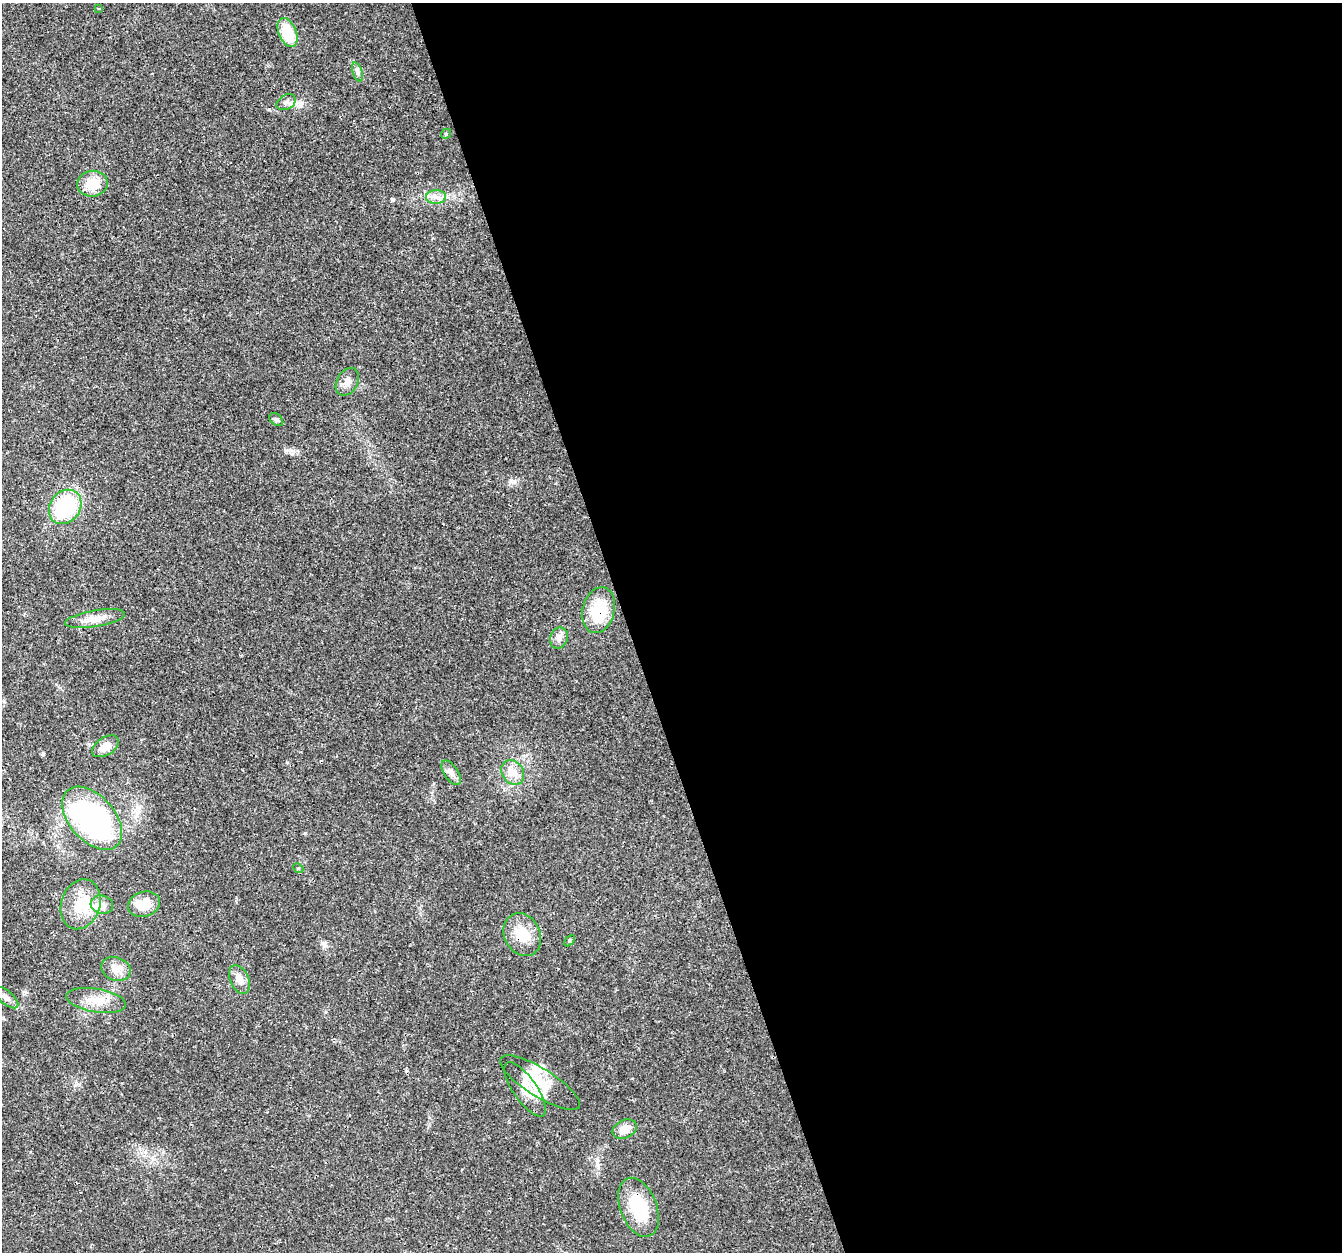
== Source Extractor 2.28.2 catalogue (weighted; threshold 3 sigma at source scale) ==
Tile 8 of 4 x 4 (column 4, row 2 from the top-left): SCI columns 4019-5358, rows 2618-3867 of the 5358 x 5181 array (HDU 1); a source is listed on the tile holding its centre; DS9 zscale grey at full resolution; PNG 1344 x 1254 px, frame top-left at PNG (2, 3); each listed source drawn as its Kron ellipse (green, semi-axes under 4 px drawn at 4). Shown black and unused: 53% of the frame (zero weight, under 3 of 4 exposures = <1% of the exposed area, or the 3 px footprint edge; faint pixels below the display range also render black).
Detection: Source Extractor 2.28.2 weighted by HDU 2 'WHT'; one run over the whole footprint, this tile lists its part. Background 0.0264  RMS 0.002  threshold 0.0088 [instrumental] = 3 sigma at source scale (4.5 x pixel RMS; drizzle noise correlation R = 1.50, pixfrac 1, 0.0396/0.0396 arcsec/px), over >= 5 px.
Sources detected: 33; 2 inside a brighter listed object's ellipse — not listed separately; the other 31 listed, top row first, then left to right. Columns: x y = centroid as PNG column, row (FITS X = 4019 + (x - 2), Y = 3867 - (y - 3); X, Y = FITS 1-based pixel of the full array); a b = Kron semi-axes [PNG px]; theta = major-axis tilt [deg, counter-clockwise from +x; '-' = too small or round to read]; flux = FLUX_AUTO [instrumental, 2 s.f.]
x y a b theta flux
98 8 3 3 - 0.22
287 33 15 9 -68 6.8
357 72 10 4 -72 0.56
286 102 10 7 30 0.82
446 134 5 4 - 0.26
92 184 15 13 8 4.1
436 197 10 7 0 1.1
347 382 15 10 62 1.4
276 420 8 5 -38 0.41
65 507 18 15 53 15
599 610 23 16 76 8.8
95 619 30 8 9 2.6
559 638 11 8 68 1.1
105 746 15 8 33 2.4
513 772 13 10 -56 1.9
451 773 14 7 -57 1
92 818 37 22 -48 41
298 868 5 4 - 0.24
81 904 25 19 72 6
144 904 16 12 19 4.1
102 905 11 9 -15 1.4
522 935 22 18 -62 4.7
570 941 6 4 46 0.26
116 969 15 11 -19 2.1
239 979 15 9 -66 1.7
6 997 15 6 -40 0.94
96 1001 30 12 -9 3.9
540 1083 46 14 -32 5.8
525 1089 32 11 -55 3.3
625 1129 13 9 26 2.3
639 1207 31 18 -69 9.4
Overlapping masked pixels (flux is a lower limit): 3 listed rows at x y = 599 610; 92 818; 522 935
Unlisted compact peaks at least as high as the median listed source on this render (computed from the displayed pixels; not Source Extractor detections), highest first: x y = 513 481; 288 450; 305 833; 392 199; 269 109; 163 1152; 324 945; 25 992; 325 1012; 429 1117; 30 1152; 598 1165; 122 1083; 297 450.